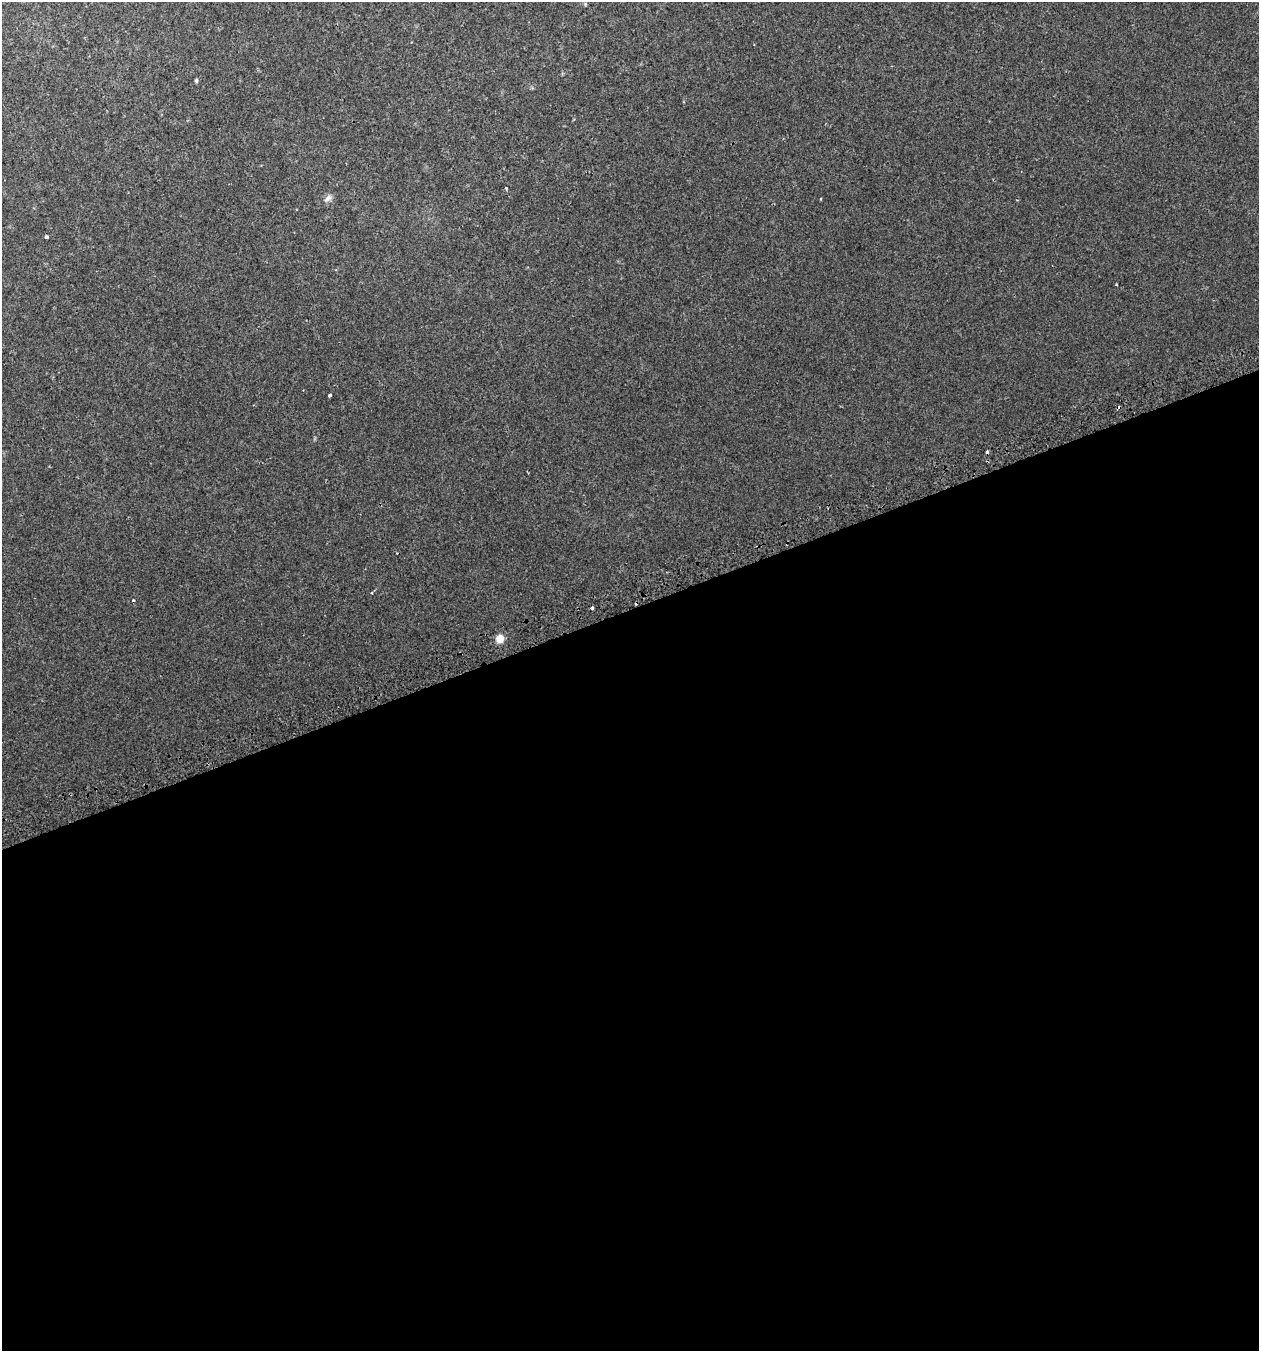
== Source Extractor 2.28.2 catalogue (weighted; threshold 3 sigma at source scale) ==
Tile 15 of 4 x 4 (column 3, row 4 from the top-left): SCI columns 2627-3883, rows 47-1395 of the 5304 x 5490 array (HDU 1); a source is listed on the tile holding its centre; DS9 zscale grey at full resolution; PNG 1261 x 1353 px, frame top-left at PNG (2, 2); no overlay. Shown black and unused: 55% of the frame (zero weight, under 2 of 3 exposures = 3% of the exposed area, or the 3 px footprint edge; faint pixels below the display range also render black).
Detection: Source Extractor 2.28.2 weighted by HDU 2 'WHT'; one run over the whole footprint, this tile lists its part. Background 0.00786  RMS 0.0046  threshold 0.0207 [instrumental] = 3 sigma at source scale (4.5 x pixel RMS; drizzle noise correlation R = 1.50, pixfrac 1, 0.0396/0.0396 arcsec/px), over >= 5 px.
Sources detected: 13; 5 cosmic-ray / hot-pixel residue — not listed; the other 8 listed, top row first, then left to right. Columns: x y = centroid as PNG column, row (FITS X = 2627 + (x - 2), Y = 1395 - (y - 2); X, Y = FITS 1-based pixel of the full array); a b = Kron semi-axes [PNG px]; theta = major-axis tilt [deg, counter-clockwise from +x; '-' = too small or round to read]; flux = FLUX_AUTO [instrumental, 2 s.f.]
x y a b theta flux
585 4 6 3 -73 0.45
196 81 4 4 - 0.78
506 188 4 3 - 0.51
328 198 12 7 44 1.8
46 237 4 3 - 3
330 395 4 3 - 1.1
592 608 3 3 - 1.5
500 639 8 8 - 4.5